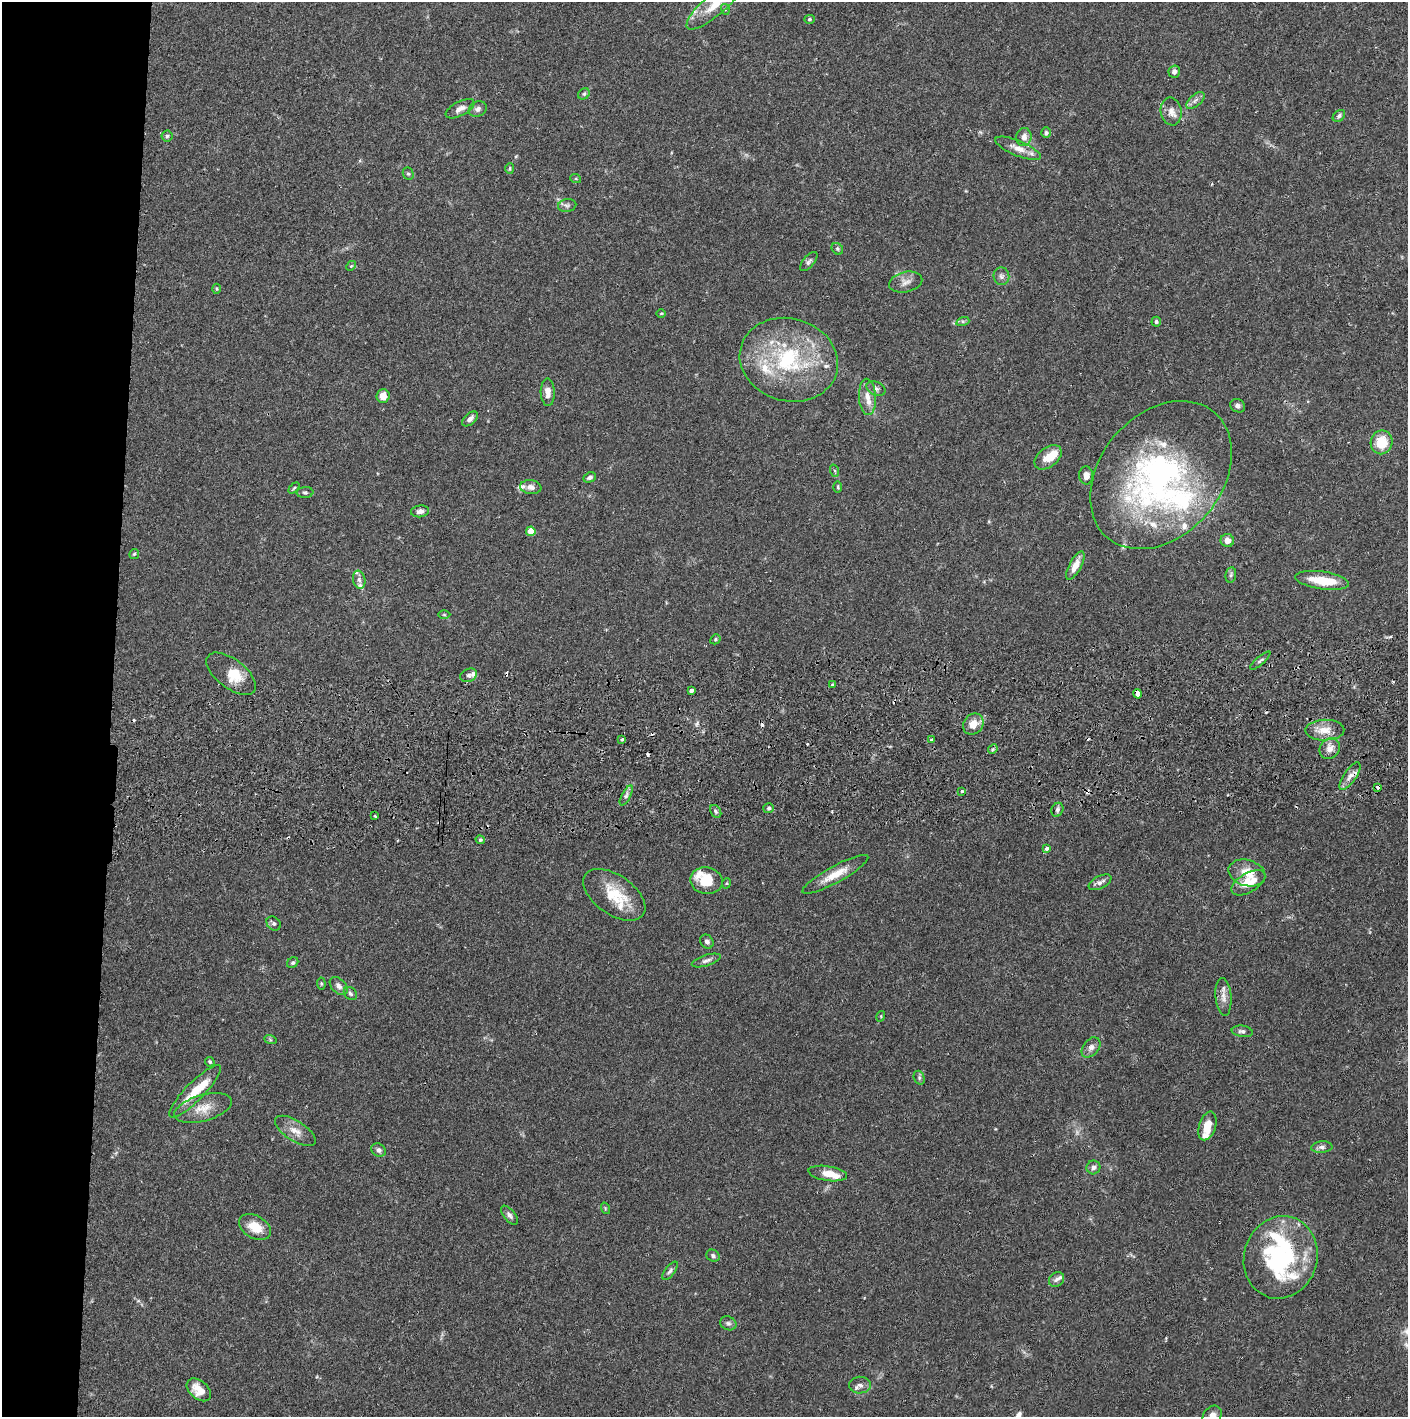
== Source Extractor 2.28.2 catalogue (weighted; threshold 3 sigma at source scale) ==
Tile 4 of 3 x 3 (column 1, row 2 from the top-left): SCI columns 4-1409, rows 1471-2885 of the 4229 x 4358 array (HDU 1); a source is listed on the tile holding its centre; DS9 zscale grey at full resolution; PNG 1410 x 1419 px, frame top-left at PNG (2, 2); each listed source drawn as its Kron ellipse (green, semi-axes under 4 px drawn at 4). Shown black and unused: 8% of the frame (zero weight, under 2 of 3 exposures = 3% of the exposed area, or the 3 px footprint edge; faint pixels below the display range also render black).
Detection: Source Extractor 2.28.2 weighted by HDU 2 'WHT'; one run over the whole footprint, this tile lists its part. Background 0.0678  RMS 0.0049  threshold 0.0219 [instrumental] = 3 sigma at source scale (4.5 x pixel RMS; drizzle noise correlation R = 1.50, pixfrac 1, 0.05/0.05 arcsec/px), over >= 5 px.
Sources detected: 149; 1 too faint to see at this stretch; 1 inside a brighter object's white glare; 10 cosmic-ray / hot-pixel residue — neither listed nor drawn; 21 inside a brighter listed object's ellipse — not listed separately; the other 116 listed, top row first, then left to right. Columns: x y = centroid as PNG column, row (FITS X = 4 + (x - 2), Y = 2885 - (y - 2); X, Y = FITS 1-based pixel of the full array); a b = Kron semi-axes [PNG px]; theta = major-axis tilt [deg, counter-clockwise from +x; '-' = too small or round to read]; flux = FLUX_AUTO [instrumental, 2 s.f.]
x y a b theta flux
714 5 35 10 40 11
725 9 5 3 - 0.55
809 19 5 4 - 0.73
1174 72 6 5 - 2
584 94 6 5 - 0.82
1195 100 11 5 41 1.9
460 109 16 7 28 3
478 109 9 7 30 1.9
1171 111 14 10 -79 3.9
1339 116 7 5 41 1.2
1046 133 5 5 - 0.89
167 136 5 5 - 0.79
1024 137 9 7 84 2.9
1018 148 24 7 -23 5.3
510 168 5 4 - 0.54
408 174 6 5 - 0.92
576 179 5 3 - 0.44
567 205 9 6 9 1.4
837 249 6 5 - 0.8
809 261 11 5 49 1.5
351 266 5 4 - 0.64
1001 276 9 8 - 1.7
906 282 17 10 13 3.6
216 289 5 3 - 0.49
661 313 5 3 - 0.42
963 321 6 4 18 0.87
1156 322 5 4 - 1
789 360 50 41 -16 53
876 389 10 7 -25 1.8
548 392 14 7 -88 3.9
383 396 7 6 - 4.3
867 397 18 8 -86 5
1238 406 8 6 -28 1.6
470 419 9 5 43 1.9
1382 442 12 11 - 11
1048 457 15 10 37 6.1
835 471 6 4 -71 0.68
1086 475 9 7 -89 3.2
1161 475 82 61 50 160
590 477 6 4 23 1.2
531 487 10 7 -7 2.3
838 487 6 4 -89 0.63
294 488 6 4 45 0.61
305 492 8 5 5 1
420 511 9 6 8 2.4
531 531 4 4 - 8.7
1227 540 7 6 - 3.2
134 554 5 5 - 0.66
1075 565 16 6 62 5.2
1231 575 8 5 82 1
359 580 9 6 -78 1.7
1322 580 27 9 -8 13
444 615 6 4 -1 0.6
715 639 5 4 - 0.76
1260 661 13 2 41 0.92
231 674 29 14 -38 10
469 675 8 6 24 1.6
832 685 3 3 - 1.7
691 690 4 3 - 8.3
1138 694 5 4 - 5.5
973 724 11 9 50 5.8
1325 730 19 10 1 6.4
622 739 3 3 - 1.3
931 740 4 3 - 0.56
993 749 5 4 - 0.71
1330 749 11 9 50 3.8
1350 776 16 6 56 3
1378 787 3 3 - 2
962 791 3 3 - 1.5
626 796 11 4 63 1.6
769 808 5 5 - 1.1
1057 810 7 5 66 1.3
716 811 7 5 -56 1.1
375 816 3 3 - 0.61
480 840 5 3 - 0.66
1047 848 4 3 - 2.5
1247 873 19 13 -16 8.8
835 874 37 8 29 9
706 881 16 13 -11 13
1100 882 12 6 27 2.2
727 883 5 3 - 0.45
1248 883 19 9 30 9
614 895 35 19 -35 18
274 924 8 6 -42 1.1
707 942 7 6 - 1.5
706 961 15 5 17 2
293 963 6 5 - 0.88
321 983 6 4 -83 0.62
339 986 10 7 -46 2.2
350 994 7 5 -45 1.1
1223 997 19 8 -85 3.6
881 1016 5 3 - 0.44
1242 1031 10 5 -7 1.5
270 1039 6 4 -20 0.66
1091 1047 11 7 51 2.4
210 1062 5 4 - 0.69
919 1078 7 5 -72 0.88
195 1091 35 9 46 12
203 1108 30 13 16 8.6
1207 1126 15 8 73 6.8
295 1131 23 10 -33 5.4
1322 1147 10 5 4 1.7
378 1150 8 6 -32 1.8
1093 1167 7 7 - 1.5
828 1173 19 7 -9 5.7
605 1208 6 3 -73 0.53
509 1215 11 5 -50 1.6
255 1227 17 11 -31 8.6
713 1256 7 5 -31 1.2
1281 1257 41 36 73 64
670 1271 11 5 53 1.3
1056 1279 8 7 - 1.6
728 1323 8 6 -23 1.3
860 1385 11 8 2 2.5
199 1390 14 9 -40 6.6
1212 1416 11 8 51 3.3
Overlapping masked pixels (flux is a lower limit): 3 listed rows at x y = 1138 694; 1350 776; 1378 787
Isophote crosses this tile's border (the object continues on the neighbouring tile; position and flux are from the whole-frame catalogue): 2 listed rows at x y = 714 5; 1212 1416